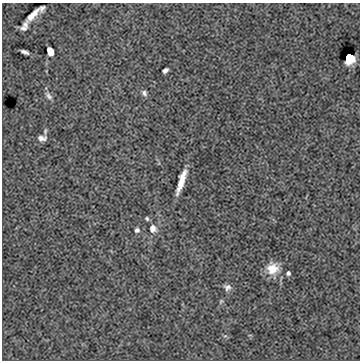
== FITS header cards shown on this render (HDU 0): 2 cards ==
NAXIS1  =                  358
NAXIS2  =                  358

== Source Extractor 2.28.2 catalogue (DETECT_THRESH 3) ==
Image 358 x 358 px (HDU 0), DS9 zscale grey, 1 PNG px = 1 image px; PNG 362 x 362 px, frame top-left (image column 1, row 358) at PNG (2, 3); no overlay
Background 5.52e-04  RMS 0.025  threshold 0.0757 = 3 sigma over >= 5 px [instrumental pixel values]
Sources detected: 19; all 19 listed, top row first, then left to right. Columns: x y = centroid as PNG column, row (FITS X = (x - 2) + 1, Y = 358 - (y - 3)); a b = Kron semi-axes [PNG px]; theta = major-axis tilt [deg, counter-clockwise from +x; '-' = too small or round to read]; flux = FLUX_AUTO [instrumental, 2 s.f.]
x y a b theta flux
42 8 6 5 - 3.8
32 15 15 5 44 15
24 26 10 5 61 9.2
50 51 7 5 -66 24
25 52 8 3 -21 5.6
349 57 7 6 - 62
165 70 6 4 38 5.5
144 93 8 6 -60 4.9
49 96 11 6 -48 5.8
45 131 8 4 77 2.8
42 138 10 6 -2 7.6
181 181 22 5 72 29
147 219 5 4 - 2.4
153 229 10 8 -74 12
137 230 7 6 - 4.4
273 268 15 14 - 28
288 273 4 4 - 4
227 287 9 8 - 6.9
221 301 7 4 45 2.2